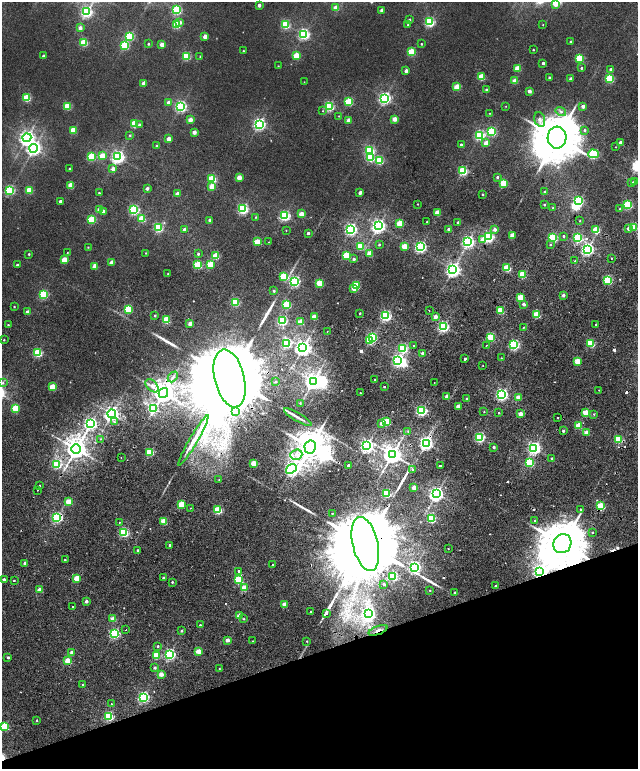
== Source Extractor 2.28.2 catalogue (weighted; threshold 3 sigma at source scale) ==
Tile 14 of 4 x 4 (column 2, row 4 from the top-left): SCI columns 1477-2747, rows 220-1752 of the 5576 x 6577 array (HDU 1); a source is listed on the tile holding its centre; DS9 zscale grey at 2 x 2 block average (1 PNG px = mean of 2 x 2 image px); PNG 640 x 771 px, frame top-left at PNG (2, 2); each listed source drawn as its Kron ellipse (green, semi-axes under 4 px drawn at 4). Shown black and unused: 16% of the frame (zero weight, under 2 of 5 exposures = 10% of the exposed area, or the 3 px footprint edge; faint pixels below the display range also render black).
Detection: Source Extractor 2.28.2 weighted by HDU 2 'WHT'; one run over the whole footprint, this tile lists its part. Background 0.0102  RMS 0.0057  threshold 0.0258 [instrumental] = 3 sigma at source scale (4.5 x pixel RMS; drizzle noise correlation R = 1.50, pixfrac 1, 0.0396/0.0396 arcsec/px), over >= 5 px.
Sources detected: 392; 1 too faint to see at this stretch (2 x 2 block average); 7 inside a brighter object's white glare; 12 cosmic-ray / hot-pixel residue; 6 long thin detections or spike segments (spike, bleed or trail) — neither listed nor drawn; the other 366 listed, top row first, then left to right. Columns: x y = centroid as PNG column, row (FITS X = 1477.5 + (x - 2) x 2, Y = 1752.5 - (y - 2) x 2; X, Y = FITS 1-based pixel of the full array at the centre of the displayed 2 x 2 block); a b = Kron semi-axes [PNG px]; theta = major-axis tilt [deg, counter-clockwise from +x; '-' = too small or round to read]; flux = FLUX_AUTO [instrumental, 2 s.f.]
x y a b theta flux
555 3 3 3 - 37
259 5 2 2 - 6
335 8 3 2 - 13
177 10 3 3 - 110
382 10 2 2 - 8.1
86 12 4 3 - 190
409 20 2 2 - 2.2
180 22 3 3 - 4.7
430 22 3 3 - 140
176 25 3 3 - 58
285 25 3 3 - 90
408 25 2 2 - 1.3
543 25 2 2 - 0.46
80 28 3 2 - 6.9
304 34 3 3 - 200
130 36 3 3 - 97
205 36 2 2 - 9.5
84 42 3 3 - 60
571 42 2 2 - 2.2
148 44 2 2 - 1.5
162 44 3 2 - 12
421 44 2 2 - 1
124 45 3 3 - 93
533 50 2 2 - 1
243 51 2 2 - 1.1
411 52 3 3 - 53
43 56 2 2 - 2.8
186 56 3 3 - 77
296 56 3 3 - 42
200 57 3 2 - 0.79
579 58 3 3 - 69
543 63 2 2 - 3.2
278 66 3 2 - 0.72
518 68 3 3 - 31
581 68 2 2 - 1.6
611 69 2 2 - 2.9
406 71 2 2 - 7.5
481 77 3 3 - 42
549 78 2 2 - 3.3
571 79 2 2 - 6.1
609 79 3 3 - 79
515 81 3 2 - 19
304 82 2 2 - 0.34
144 83 2 2 - 10
457 87 3 3 - 38
486 90 2 2 - 3.7
529 91 2 2 - 7.2
27 98 3 3 - 66
384 98 3 3 - 270
169 102 3 2 - 9.2
348 102 3 3 - 66
67 106 3 3 - 53
181 106 3 3 - 220
329 106 3 3 - 110
506 106 2 2 - 0.56
583 106 2 2 - 7.9
323 111 3 2 - 0.76
561 111 5 4 - 4.1
490 113 2 2 - 0.58
339 116 2 2 - 0.58
394 119 3 2 - 14
540 119 7 5 -73 5.6
190 120 3 2 - 13
349 120 3 2 - 12
134 124 3 3 - 48
259 124 4 3 - 270
139 125 3 3 - 1.9
73 130 3 3 - 36
584 130 3 3 - 2.4
194 132 2 2 - 10
491 132 3 3 - 100
130 135 3 3 - 1.2
480 135 3 3 - 150
27 138 4 4 - 420
557 138 11 9 87 6500
169 139 3 2 - 13
486 143 3 2 - 16
620 143 2 2 - 12
461 145 2 2 - 3
157 146 2 2 - 2.5
616 147 2 2 - 0.45
34 148 4 4 - 390
370 150 3 3 - 110
593 154 5 3 - 120
102 156 3 3 - 36
91 157 3 3 - 79
118 157 4 4 - 310
370 158 3 3 - 67
379 160 3 3 - 76
70 169 2 2 - 2.2
113 169 3 3 - 5.9
463 171 3 3 - 110
239 177 3 2 - 17
497 177 2 2 - 2.4
212 179 3 3 - 80
634 181 3 3 - 1
504 183 3 3 - 54
632 183 2 2 - 2
71 185 3 3 - 29
212 187 3 3 - 25
147 188 2 2 - 4.9
10 190 3 3 - 130
29 190 3 3 - 53
545 192 3 2 - 1.1
99 193 3 2 - 1.2
360 193 2 2 - 6.8
177 194 2 2 - 8
483 195 2 2 - 1.4
60 201 2 2 - 4.6
578 201 3 3 - 130
417 204 2 2 - 0.6
544 205 3 2 - 1.2
628 205 3 3 - 96
553 208 2 2 - 0.83
243 209 3 3 - 180
620 209 2 2 - 1.6
100 210 3 3 - 24
134 210 3 3 - 140
104 211 3 2 - 6.5
437 213 3 3 - 29
301 214 3 2 - 19
285 216 3 3 - 170
255 217 2 2 - 0.79
142 219 3 3 - 43
91 220 3 3 - 77
210 220 2 2 - 5.4
580 221 3 2 - 0.83
427 222 2 2 - 0.88
458 222 2 2 - 2.5
400 223 3 3 - 43
378 226 4 4 - 380
158 227 3 3 - 110
634 227 3 2 - 34
628 228 2 2 - 9.3
184 229 2 2 - 4.2
350 229 3 3 - 250
449 229 2 2 - 7.7
495 229 3 3 - 5.2
286 230 2 2 - 0.49
596 230 3 3 - 55
308 233 2 2 - 3.3
512 235 3 2 - 18
563 236 3 2 - 1.4
489 237 3 3 - 170
553 238 3 3 - 110
578 238 3 3 - 110
483 239 3 3 - 16
257 242 3 3 - 36
269 242 2 2 - 0.43
468 242 3 3 - 270
379 245 2 2 - 1.3
550 245 3 2 - 0.87
360 246 3 3 - 58
404 246 3 3 - 23
88 247 2 2 - 0.71
420 247 3 3 - 220
587 249 3 3 - 300
67 253 3 2 - 0.6
146 253 2 2 - 0.64
29 254 2 2 - 1.2
198 254 2 2 - 2.2
369 254 3 2 - 22
346 255 3 3 - 58
216 256 3 3 - 42
611 258 2 2 - 0.78
354 259 3 3 - 2.6
64 260 3 3 - 26
575 261 3 2 - 1
112 262 3 2 - 14
17 265 2 2 - 3.4
198 265 3 3 - 76
210 265 3 3 - 37
95 266 3 3 - 19
507 268 3 3 - 72
453 270 4 4 - 430
168 274 2 2 - 0.68
522 275 3 3 - 52
283 276 3 3 - 39
608 280 3 3 - 95
294 281 3 3 - 170
320 283 3 3 - 45
356 285 3 3 - 66
354 288 3 2 - 18
274 291 2 2 - 2.1
44 294 3 3 - 100
563 295 2 2 - 6.1
520 297 3 3 - 40
235 302 3 3 - 72
524 304 2 2 - 5.6
286 305 3 3 - 67
14 306 2 2 - 0.83
128 309 3 3 - 71
429 310 2 2 - 0.54
500 311 3 3 - 46
27 312 3 2 - 4.8
360 313 2 2 - 1.6
537 314 3 3 - 58
155 316 2 2 - 2.1
386 316 3 3 - 180
314 317 3 2 - 26
435 317 2 2 - 12
166 320 3 3 - 61
282 321 3 3 - 140
301 322 3 3 - 32
190 324 2 2 - 8.1
596 324 2 2 - 1.4
8 325 3 2 - 0.99
443 327 3 3 - 200
523 327 2 2 - 2.7
327 331 2 2 - 0.41
372 337 3 3 - 120
491 337 3 3 - 62
4 340 2 2 - 0.96
369 341 3 3 - 48
286 343 3 3 - 130
590 343 3 3 - 63
514 344 3 3 - 180
414 345 2 2 - 1.7
486 345 2 2 - 1.4
303 348 4 4 - 630
403 348 3 3 - 110
38 353 3 3 - 99
423 353 2 2 - 7.8
501 358 2 2 - 0.53
465 359 2 2 - 9.1
398 360 3 3 - 230
577 361 3 2 - 31
483 365 2 2 - 0.59
173 377 6 3 48 2.9
230 378 29 15 -77 48000
375 380 2 2 - 1.2
275 381 3 3 - 1.4
313 381 4 4 - 630
434 382 2 2 - 0.43
3 383 4 3 - 1.8
152 386 8 5 -44 7.1
52 387 3 3 - 37
385 387 2 2 - 1.5
599 390 2 2 - 1
163 393 5 4 - 1300
360 393 2 2 - 0.94
502 395 3 3 - 270
447 396 2 2 - 9.7
518 397 2 2 - 17
467 399 2 2 - 5.4
300 403 2 2 - 0.7
458 406 2 2 - 19
15 408 3 3 - 40
153 408 4 3 - 83
421 411 3 3 - 200
236 412 4 3 - 8.6
484 412 2 2 - 0.74
499 413 2 2 - 1.1
586 413 3 3 - 49
112 414 4 4 - 490
520 414 2 2 - 15
594 414 3 2 - 0.91
298 417 16 3 -31 6.4
557 418 2 2 - 1
114 422 2 2 - 2.5
386 422 3 3 - 61
90 423 4 3 - 240
382 423 3 2 - 12
579 426 3 3 - 39
408 431 3 2 - 1
563 431 2 2 - 2.9
586 432 2 2 - 14
480 437 3 3 - 140
100 439 2 2 - 1
618 439 3 3 - 60
193 440 29 4 60 22
426 443 4 3 - 360
367 446 3 3 - 350
310 447 6 5 - 2700
494 447 2 2 - 3.8
534 448 3 3 - 300
76 449 4 4 - 1200
150 452 3 3 - 63
296 455 6 5 - 8.1
392 455 4 4 - 920
121 458 2 2 - 1.1
552 458 2 2 - 2
530 462 3 3 - 81
253 463 2 2 - 29
56 465 3 3 - 76
348 465 2 2 - 6.5
440 466 2 2 - 8.2
291 469 6 4 38 340
413 469 2 2 - 1.9
219 480 2 2 - 0.71
39 486 2 2 - 1.9
414 488 2 2 - 14
37 490 2 2 - 1.2
387 493 3 3 - 98
436 494 4 3 - 420
69 502 3 2 - 26
181 504 3 3 - 45
601 506 3 3 - 66
190 508 2 2 - 1.6
581 509 2 2 - 3.9
218 510 3 3 - 76
332 513 2 2 - 1
57 517 3 3 - 180
431 519 3 3 - 82
164 521 3 3 - 36
535 521 2 2 - 1.9
119 522 2 2 - 2.1
124 532 3 3 - 130
592 532 2 2 - 4.5
365 544 27 12 -77 43000
562 544 10 9 - 6800
170 545 2 2 - 2.3
448 548 2 2 - 4.1
138 550 2 2 - 2.4
65 560 2 2 - 3.3
25 563 2 2 - 7
273 565 2 2 - 1.2
415 567 3 3 - 260
239 571 2 2 - 4.8
540 571 4 3 - 370
393 577 3 3 - 56
77 578 3 2 - 37
163 578 2 2 - 2.1
239 579 3 3 - 82
4 580 2 2 - 4.8
14 580 2 2 - 4
172 582 2 2 - 1.5
384 584 2 2 - 1.9
495 586 2 2 - 5.1
244 588 3 2 - 28
39 590 2 2 - 12
430 590 2 2 - 1.2
454 592 2 2 - 1.4
86 601 2 2 - 6.2
284 604 2 2 - 13
73 607 2 2 - 4.7
310 612 2 2 - 1.3
326 613 2 2 - 8.3
369 614 4 3 - 210
239 616 2 2 - 25
113 619 2 2 - 22
244 619 2 2 - 0.97
200 625 2 2 - 1.2
126 630 2 2 - 1.1
378 630 10 2 21 2.8
181 631 2 2 - 2.3
114 634 3 3 - 150
227 640 2 2 - 12
252 641 2 2 - 0.56
307 641 2 2 - 0.96
158 646 2 2 - 1.6
198 651 2 2 - 22
72 652 2 2 - 6.7
169 654 3 3 - 190
156 655 3 3 - 41
8 657 2 2 - 2.4
68 661 3 3 - 40
155 668 2 2 - 3.1
219 669 2 2 - 0.81
161 674 2 2 - 14
82 685 3 2 - 1.4
143 697 3 3 - 190
111 704 2 2 - 1
109 716 3 3 - 120
37 720 2 2 - 1
4 727 3 3 - 84
Overlapping masked pixels (flux is a lower limit): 13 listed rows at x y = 587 249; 230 378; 163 393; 618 439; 310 447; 296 455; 601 506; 57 517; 365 544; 562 544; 540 571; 378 630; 169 654
Isophote crosses this tile's border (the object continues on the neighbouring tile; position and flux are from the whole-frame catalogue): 2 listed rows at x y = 555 3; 4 727